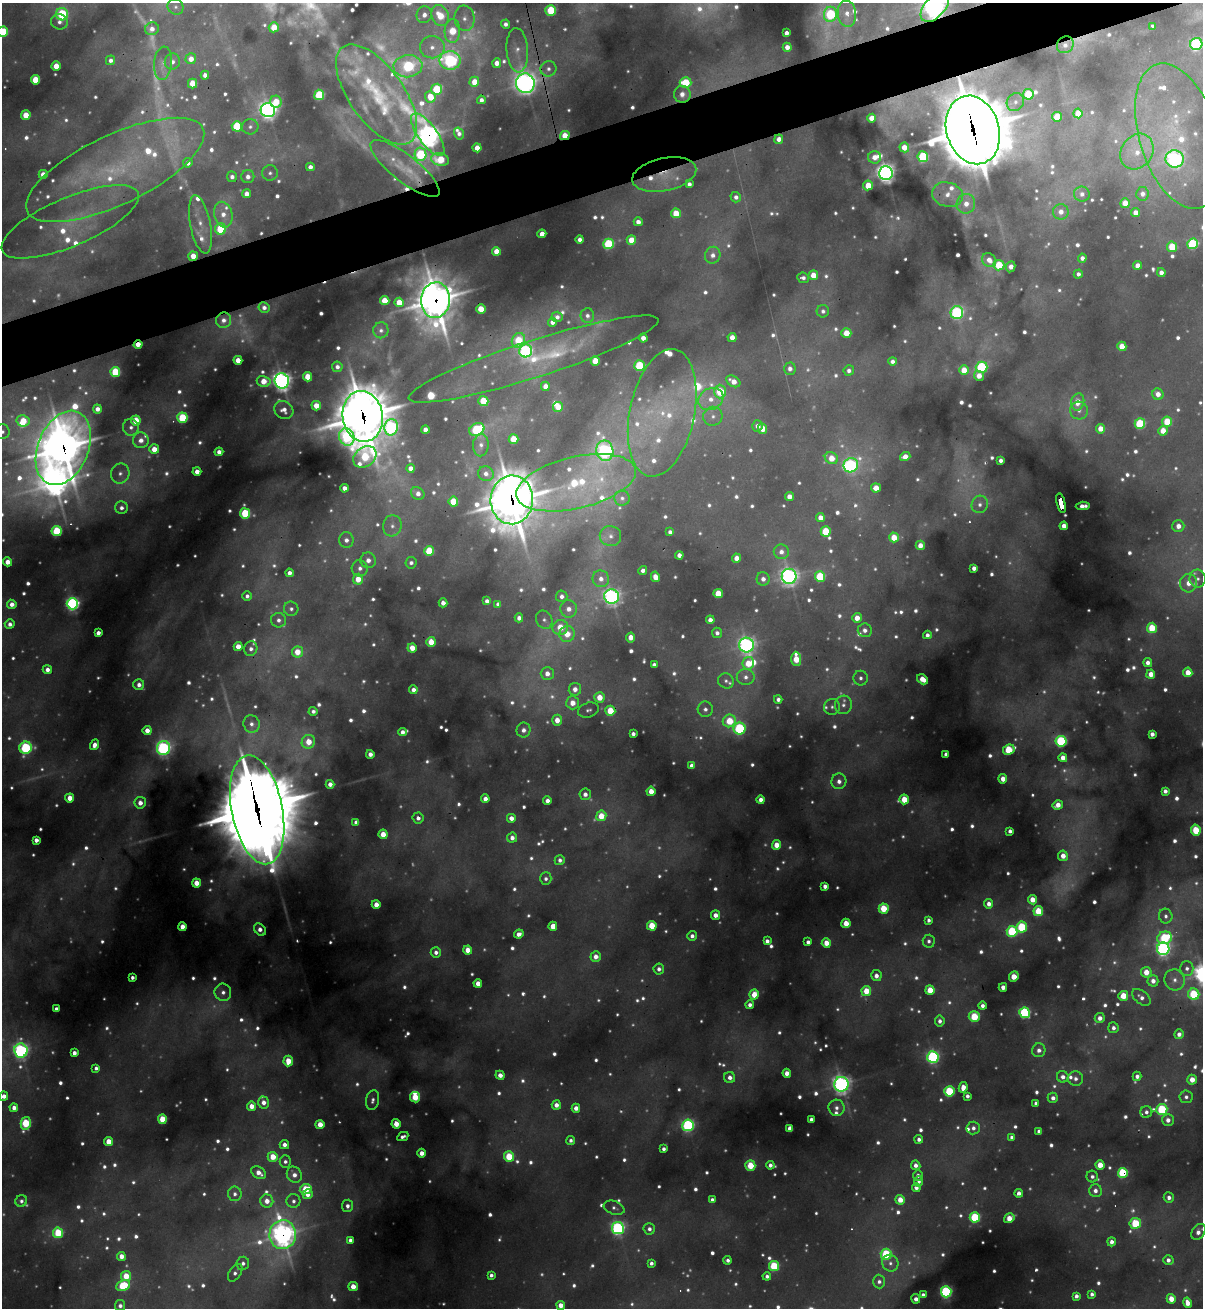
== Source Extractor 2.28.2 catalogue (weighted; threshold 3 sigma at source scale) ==
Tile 10 of 4 x 4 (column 2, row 3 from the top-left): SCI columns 1464-2664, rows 1307-2612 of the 5207 x 5224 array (HDU 1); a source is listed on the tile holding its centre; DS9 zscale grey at full resolution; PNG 1205 x 1310 px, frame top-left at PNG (2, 3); each listed source drawn as its Kron ellipse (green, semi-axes under 4 px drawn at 4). Shown black and unused: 4% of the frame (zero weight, under 3 of 4 exposures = <1% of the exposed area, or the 3 px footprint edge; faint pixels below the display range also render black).
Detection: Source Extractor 2.28.2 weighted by HDU 2 'WHT'; one run over the whole footprint, this tile lists its part. Background 0.0932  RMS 0.0073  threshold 0.0326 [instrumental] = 3 sigma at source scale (4.5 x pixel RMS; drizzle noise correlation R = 1.50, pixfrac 1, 0.05/0.05 arcsec/px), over >= 5 px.
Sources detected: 1289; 332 too faint to see at this stretch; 5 cosmic-ray / hot-pixel residue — neither listed nor drawn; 60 inside a brighter listed object's ellipse — not listed separately; of the other 892, all 500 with FLUX_AUTO >= 3.62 (the completeness limit of this list) listed and drawn (392 fainter detections not listed), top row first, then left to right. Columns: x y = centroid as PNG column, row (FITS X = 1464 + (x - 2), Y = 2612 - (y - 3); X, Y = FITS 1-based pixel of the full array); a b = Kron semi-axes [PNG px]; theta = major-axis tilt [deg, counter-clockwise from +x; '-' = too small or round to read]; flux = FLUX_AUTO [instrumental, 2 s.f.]
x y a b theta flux
175 7 8 7 - 3.7
935 7 17 10 47 640
551 10 5 5 - 49
62 14 6 6 - 88
830 14 7 6 - 79
847 14 13 9 -83 8.3
424 15 8 7 - 7.3
440 16 11 8 -66 28
464 18 12 10 -83 8.1
59 22 8 7 - 4.8
505 24 4 4 - 4.3
1153 26 4 4 - 4.3
274 27 5 5 - 19
152 29 7 6 - 6.4
452 31 12 7 87 32
3 32 5 5 - 46
786 33 4 4 - 5
1196 44 6 6 - 180
1065 45 9 7 45 6.4
432 47 12 11 - 11
787 47 4 4 - 7.9
517 50 22 10 -86 11
191 59 5 5 - 9.4
111 60 5 4 - 4.5
450 60 10 9 - 240
172 62 8 7 - 5.3
163 63 17 9 85 7.2
497 63 4 4 - 9.6
56 66 4 4 - 18
408 66 14 11 7 120
548 69 8 7 - 4.9
205 75 4 4 - 5.4
35 80 5 4 - 34
474 82 5 5 - 16
525 83 10 9 - 620
686 83 6 5 - 46
193 84 5 4 - 27
437 89 5 5 - 49
682 94 8 8 - 8.3
1028 94 5 5 - 43
319 95 5 5 - 63
377 95 58 27 -54 82
430 97 6 5 - 20
481 100 4 4 - 4.7
276 102 6 5 - 21
1015 102 9 8 - 4.5
268 110 7 7 - 520
1078 113 5 4 - 15
26 115 5 5 - 21
1057 117 5 5 - 30
871 118 4 4 - 10
237 126 5 5 - 57
250 127 8 7 - 3.8
973 130 35 26 -73 7400
459 134 6 4 -73 4.1
428 135 25 9 -54 730
565 136 5 4 - 19
1179 136 75 39 -73 140
779 139 4 4 - 6.9
904 147 5 5 - 14
477 148 4 4 - 12
1137 152 19 15 54 22
421 154 7 6 - 68
875 157 6 6 - 9.7
923 157 5 5 - 88
440 159 9 6 -15 29
1175 159 9 8 - 250
188 163 5 4 - 6.1
310 167 4 4 - 5.5
405 168 43 13 -38 21
115 170 97 35 25 160
270 173 7 7 - 3.7
886 173 7 7 - 540
43 174 4 4 - 13
664 174 32 16 12 28
232 177 5 5 - 4.8
248 177 6 6 - 6.4
689 184 4 4 - 3.9
868 185 5 5 - 20
246 194 4 4 - 9.2
947 194 16 12 -15 13
1082 194 8 7 - 5.3
1142 194 6 6 - 6.6
736 197 5 5 - 4.3
1125 203 5 4 - 16
966 204 10 9 - 11
1061 212 8 8 - 9.2
1136 212 4 4 - 9.6
676 213 5 5 - 23
223 215 13 9 -77 11
70 222 74 24 23 58
638 222 4 4 - 7.2
200 224 29 10 -79 16
220 229 5 5 - 45
542 234 4 4 - 11
580 239 4 4 - 5.3
631 240 5 4 - 19
608 244 5 5 - 83
1193 244 5 5 - 93
1172 247 5 5 - 35
496 251 4 4 - 12
713 255 8 7 - 7.1
193 256 5 4 - 13
1082 258 4 4 - 4.9
989 260 8 6 -46 9.3
999 265 5 5 - 40
1138 265 4 4 - 9.5
1011 267 5 4 - 8.1
1161 272 4 4 - 5.7
1078 274 4 4 - 4.1
813 275 5 5 - 15
803 278 6 5 - 4
385 300 5 4 - 24
435 300 18 14 85 1900
399 302 4 4 - 18
264 307 5 5 - 5
481 309 5 4 - 22
823 311 6 6 - 3.8
957 313 6 6 - 180
587 316 7 7 - 4
557 317 5 5 - 4.4
224 320 8 7 - 6.3
552 322 4 4 - 5.2
381 330 8 7 - 3.9
846 333 5 5 - 19
732 337 4 4 - 11
643 338 4 4 - 8.3
518 340 7 6 - 32
138 344 4 3 - 12
1122 346 4 4 - 18
526 351 6 6 - 220
534 359 131 18 18 78
238 360 4 4 - 16
595 361 5 4 - 25
892 361 4 4 - 4.7
639 366 5 5 - 69
337 367 5 5 - 4.7
982 367 6 5 - 98
790 369 6 6 - 5.6
964 370 5 4 - 18
849 371 5 5 - 4.5
115 372 5 5 - 53
979 376 5 4 - 10
307 377 4 4 - 25
264 381 7 5 -11 17
282 381 7 7 - 540
733 381 7 5 -31 11
545 386 4 4 - 8.8
720 392 7 6 - 38
1158 394 6 5 - 9.5
711 399 13 10 27 13
483 401 5 5 - 35
1078 402 9 6 79 13
316 406 5 4 - 15
558 407 5 5 - 18
97 409 4 4 - 7.4
284 410 10 8 -36 8.1
1079 410 9 8 - 5.6
662 413 65 32 78 100
363 416 25 20 -81 3600
713 416 10 9 - 6.5
182 418 5 5 - 65
136 420 5 5 - 26
23 421 6 5 - 22
1167 422 5 5 - 36
1140 424 5 5 - 77
758 426 5 5 - 6.4
131 427 8 7 - 5.4
391 427 8 7 - 180
477 429 8 6 25 100
763 429 5 4 - 14
1100 429 5 4 - 13
425 430 4 4 - 8.1
1163 431 5 4 - 18
2 432 7 7 - 3.9
347 437 9 7 -66 76
513 439 5 5 - 31
141 440 8 8 - 8.6
481 445 11 8 86 5.6
63 448 39 25 68 2400
154 449 5 5 - 14
605 451 10 8 -79 290
219 452 4 4 - 6.7
365 457 12 9 38 56
905 457 5 4 - 8.6
831 458 7 5 -34 18
1001 460 4 4 - 4.7
851 465 7 7 - 210
410 468 4 4 - 7.5
197 472 4 4 - 8.7
120 473 10 9 - 6.1
486 474 8 7 - 6.5
576 483 61 26 13 120
344 488 4 4 - 7.1
876 488 5 4 - 14
418 493 7 6 - 7.3
789 497 4 4 - 9.1
622 498 7 7 - 3.9
512 500 24 21 86 3200
453 502 5 5 - 33
1061 503 10 4 -77 65
980 504 9 8 - 5.2
1083 506 7 4 5 6.3
121 508 6 6 - 4.7
245 513 5 5 - 65
820 518 4 4 - 11
392 526 11 9 75 6.9
1064 526 4 4 - 10
1178 526 6 6 - 9.6
57 531 5 5 - 64
826 531 5 5 - 43
670 532 4 4 - 4.4
610 536 11 10 - 6.9
894 537 5 5 - 23
346 540 8 7 - 6.6
920 545 4 4 - 10
429 551 5 5 - 41
781 552 7 7 - 6.5
679 555 4 4 - 6.5
737 558 4 4 - 13
368 560 8 7 - 8.3
8 562 4 4 - 12
411 563 6 5 - 4.1
360 568 8 8 - 5.9
974 568 4 4 - 6.4
643 570 4 4 - 5.1
289 573 4 4 - 6
789 576 7 7 - 480
655 577 5 4 - 12
820 577 5 5 - 70
358 579 5 5 - 16
601 579 8 8 - 7.9
763 579 6 6 - 6.2
1198 579 9 8 - 5.3
1189 583 9 8 - 12
718 593 5 4 - 27
247 596 5 4 - 3.8
562 596 6 5 - 5.2
612 596 7 7 - 420
487 601 4 4 - 5.1
443 603 4 4 - 7.1
12 604 4 4 - 7.4
72 604 6 5 - 250
498 604 4 4 - 5.1
291 609 7 7 - 4
569 609 9 8 - 8.4
519 618 4 4 - 6.4
857 618 5 5 - 13
279 620 7 7 - 4.9
544 620 9 7 -57 4.3
710 620 4 4 - 7.1
10 624 5 4 - 5.2
560 627 8 7 - 21
1152 628 5 5 - 38
865 630 7 7 - 5.5
98 633 4 4 - 7.5
717 633 5 5 - 4.3
567 634 8 7 - 16
927 635 4 4 - 4.2
631 637 5 4 - 12
431 642 5 5 - 21
746 645 7 7 - 430
238 646 4 4 - 13
412 648 4 4 - 14
251 649 7 6 - 5.4
297 652 5 5 - 19
796 659 7 5 -87 28
748 663 6 5 - 21
1148 663 4 4 - 7
654 665 4 4 - 4.3
47 670 4 4 - 6.4
1188 672 5 4 - 15
547 674 6 6 - 9
1151 674 4 4 - 12
746 677 9 8 - 5.8
861 678 7 7 - 4
923 679 6 4 -34 14
726 681 8 7 - 3.7
139 685 5 5 - 6.1
575 689 6 6 - 8.6
413 690 4 4 - 5.8
599 697 5 5 - 18
778 699 4 4 - 4.5
572 703 6 6 - 14
843 705 9 8 - 5.7
832 707 8 8 - 3.8
705 709 7 7 - 4.7
588 710 10 7 18 3.8
313 711 4 4 - 3.7
610 711 5 5 - 31
557 720 5 5 - 12
729 721 7 6 - 32
252 724 9 8 - 5.6
739 728 6 6 - 120
147 730 4 4 - 9.2
524 730 7 7 - 6.8
402 732 4 4 - 5.5
633 734 4 4 - 4.4
1152 734 4 4 - 6.3
1061 741 5 5 - 120
308 742 7 6 - 20
94 745 5 4 - 8.3
26 748 6 6 - 130
163 748 7 6 - 280
1009 750 6 5 - 50
370 754 4 4 - 6.3
946 754 4 4 - 4.6
1063 758 4 4 - 10
692 765 4 4 - 4.9
1003 779 4 4 - 11
839 781 8 7 - 6.9
330 784 4 4 - 6.7
651 791 4 4 - 14
1165 791 4 4 - 4.7
585 794 6 5 - 6.1
70 798 4 4 - 15
485 799 4 4 - 8.5
904 799 5 5 - 26
761 800 4 4 - 7.1
547 801 4 4 - 7.2
140 803 6 6 - 8.6
1058 805 5 4 - 11
257 810 55 25 -79 13000
601 816 5 5 - 23
418 818 5 5 - 5.2
511 818 4 4 - 7.8
356 822 4 4 - 5.2
1196 830 5 5 - 35
1010 831 4 4 - 4.2
383 834 4 4 - 16
512 838 5 5 - 6.7
36 840 4 4 - 7.2
777 845 5 4 - 16
1063 856 5 5 - 12
560 860 5 5 - 4.3
546 879 6 6 - 3.7
196 883 4 4 - 15
825 886 4 4 - 5.8
1032 900 5 4 - 14
376 904 4 4 - 10
989 904 5 4 - 7.3
884 908 5 5 - 37
1038 911 5 5 - 37
715 915 5 4 - 7.5
1166 916 7 7 - 3.7
929 920 4 4 - 3.8
846 923 5 4 - 19
553 926 4 4 - 18
652 926 5 5 - 34
182 927 4 4 - 16
1022 927 5 5 - 68
260 930 7 5 -46 7.2
1012 931 5 5 - 88
519 934 5 4 - 6.8
692 936 5 4 - 5.1
1165 938 7 6 - 70
767 941 4 4 - 5.2
929 941 6 6 - 3.7
808 942 4 4 - 4.3
826 943 4 4 - 15
1163 949 6 6 - 310
468 950 4 4 - 17
436 952 5 5 - 4.9
596 956 5 5 - 9.6
1187 968 7 7 - 4.3
659 969 5 5 - 4.7
1146 972 5 5 - 16
876 976 5 5 - 7.1
1014 976 5 4 - 19
132 977 4 3 - 4
1175 980 11 10 - 7.7
1153 981 6 5 - 7.5
478 983 4 4 - 11
1003 987 4 4 - 8.1
930 990 4 4 - 24
866 991 5 5 - 25
223 992 8 8 - 6.2
754 994 5 4 - 23
1194 994 6 5 - 66
1123 996 5 5 - 24
1141 997 11 6 -40 5.9
750 1005 4 4 - 5.1
982 1006 4 4 - 4.7
56 1009 4 4 - 6.5
1024 1013 5 5 - 120
974 1017 5 5 - 32
1100 1018 5 5 - 8.1
940 1021 5 4 - 4.9
1113 1028 5 5 - 5
1179 1034 5 5 - 6.5
1039 1050 7 6 - 6.2
21 1051 7 6 - 290
74 1053 4 4 - 6.1
933 1057 6 5 - 210
288 1061 5 5 - 22
96 1068 4 4 - 3.8
787 1073 4 4 - 9.8
500 1075 4 4 - 7.1
1137 1076 5 4 - 5.3
1063 1077 6 5 - 6.6
730 1078 5 5 - 6.2
1076 1079 7 7 - 4.9
1192 1080 5 4 - 14
841 1084 7 7 - 490
963 1087 5 4 - 13
949 1091 5 5 - 72
4 1096 4 4 - 7.4
967 1096 4 4 - 4.4
415 1097 5 5 - 32
1186 1097 6 6 - 4.3
1053 1098 5 5 - 6
373 1100 10 6 81 4.3
264 1102 6 5 - 8.8
1036 1103 4 4 - 4.1
556 1105 5 4 - 8
252 1106 4 4 - 14
14 1108 4 4 - 7.5
576 1108 4 4 - 8.5
836 1108 8 8 - 5.2
1162 1109 5 5 - 83
1146 1112 6 6 - 4.2
162 1119 5 4 - 36
811 1119 4 4 - 5.1
1168 1120 6 6 - 7.4
26 1123 6 5 - 60
320 1124 4 4 - 15
396 1124 5 4 - 18
688 1125 6 5 - 180
790 1128 4 4 - 10
973 1128 7 6 - 4.8
1039 1131 4 4 - 4.6
403 1137 6 4 26 3.9
1011 1137 4 4 - 3.8
919 1139 4 4 - 4.8
571 1140 4 4 - 3.8
108 1141 4 4 - 18
284 1145 4 4 - 6.4
664 1149 4 4 - 4
422 1153 4 4 - 9.2
273 1157 5 5 - 22
509 1157 5 5 - 46
285 1161 6 5 - 3.7
770 1165 4 4 - 4.6
916 1165 5 5 - 6.3
1100 1165 4 4 - 20
750 1166 5 5 - 34
259 1173 8 5 -32 9.2
1123 1173 5 5 - 87
294 1175 8 7 - 7.3
918 1175 5 5 - 4.4
1092 1177 6 5 - 4
919 1181 5 4 - 4.1
916 1188 4 4 - 4.7
306 1189 6 5 - 36
1095 1191 6 6 - 6.4
1019 1193 4 4 - 5.9
235 1194 7 7 - 4.5
308 1194 5 4 - 9.1
1169 1198 5 5 - 5.7
712 1200 4 4 - 3.9
900 1200 5 4 - 16
21 1201 6 6 - 3.6
267 1201 6 6 - 11
293 1201 7 7 - 3.9
347 1206 6 5 - 5.1
614 1208 11 6 -20 3.9
975 1217 5 5 - 80
1009 1218 5 4 - 16
1135 1223 5 5 - 45
618 1228 6 6 - 260
649 1229 6 6 - 4.6
1198 1232 9 6 55 7.3
58 1233 5 5 - 52
283 1234 14 13 - 660
350 1240 4 4 - 4.3
1112 1242 4 4 - 6.2
886 1254 5 5 - 78
121 1256 4 4 - 12
728 1260 4 4 - 3.6
1168 1260 5 5 - 5.4
243 1263 6 6 - 4.2
651 1263 4 4 - 4
890 1263 8 8 - 5.1
774 1266 5 5 - 65
235 1273 10 6 57 4.4
491 1275 4 4 - 4.1
126 1276 5 5 - 26
767 1276 4 4 - 3.7
879 1282 7 6 - 4.8
123 1285 7 5 26 52
353 1286 4 4 - 15
946 1292 5 5 - 160
1092 1294 4 4 - 3.9
923 1295 4 4 - 4.3
1076 1296 4 4 - 4.6
916 1299 5 4 - 6.6
1171 1299 5 4 - 17
1187 1303 5 4 - 12
561 1305 4 4 - 13
120 1306 5 5 - 5
Overlapping masked pixels (flux is a lower limit): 20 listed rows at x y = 935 7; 1065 45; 525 83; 682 94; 973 130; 428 135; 565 136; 405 168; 664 174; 193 256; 435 300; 138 344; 363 416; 63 448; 512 500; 1061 503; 610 711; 257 810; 1123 1173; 283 1234
Isophote crosses this tile's border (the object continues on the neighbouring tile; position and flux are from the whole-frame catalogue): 7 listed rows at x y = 935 7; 3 32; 1196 44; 2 432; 4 1096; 1198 1232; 1187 1303